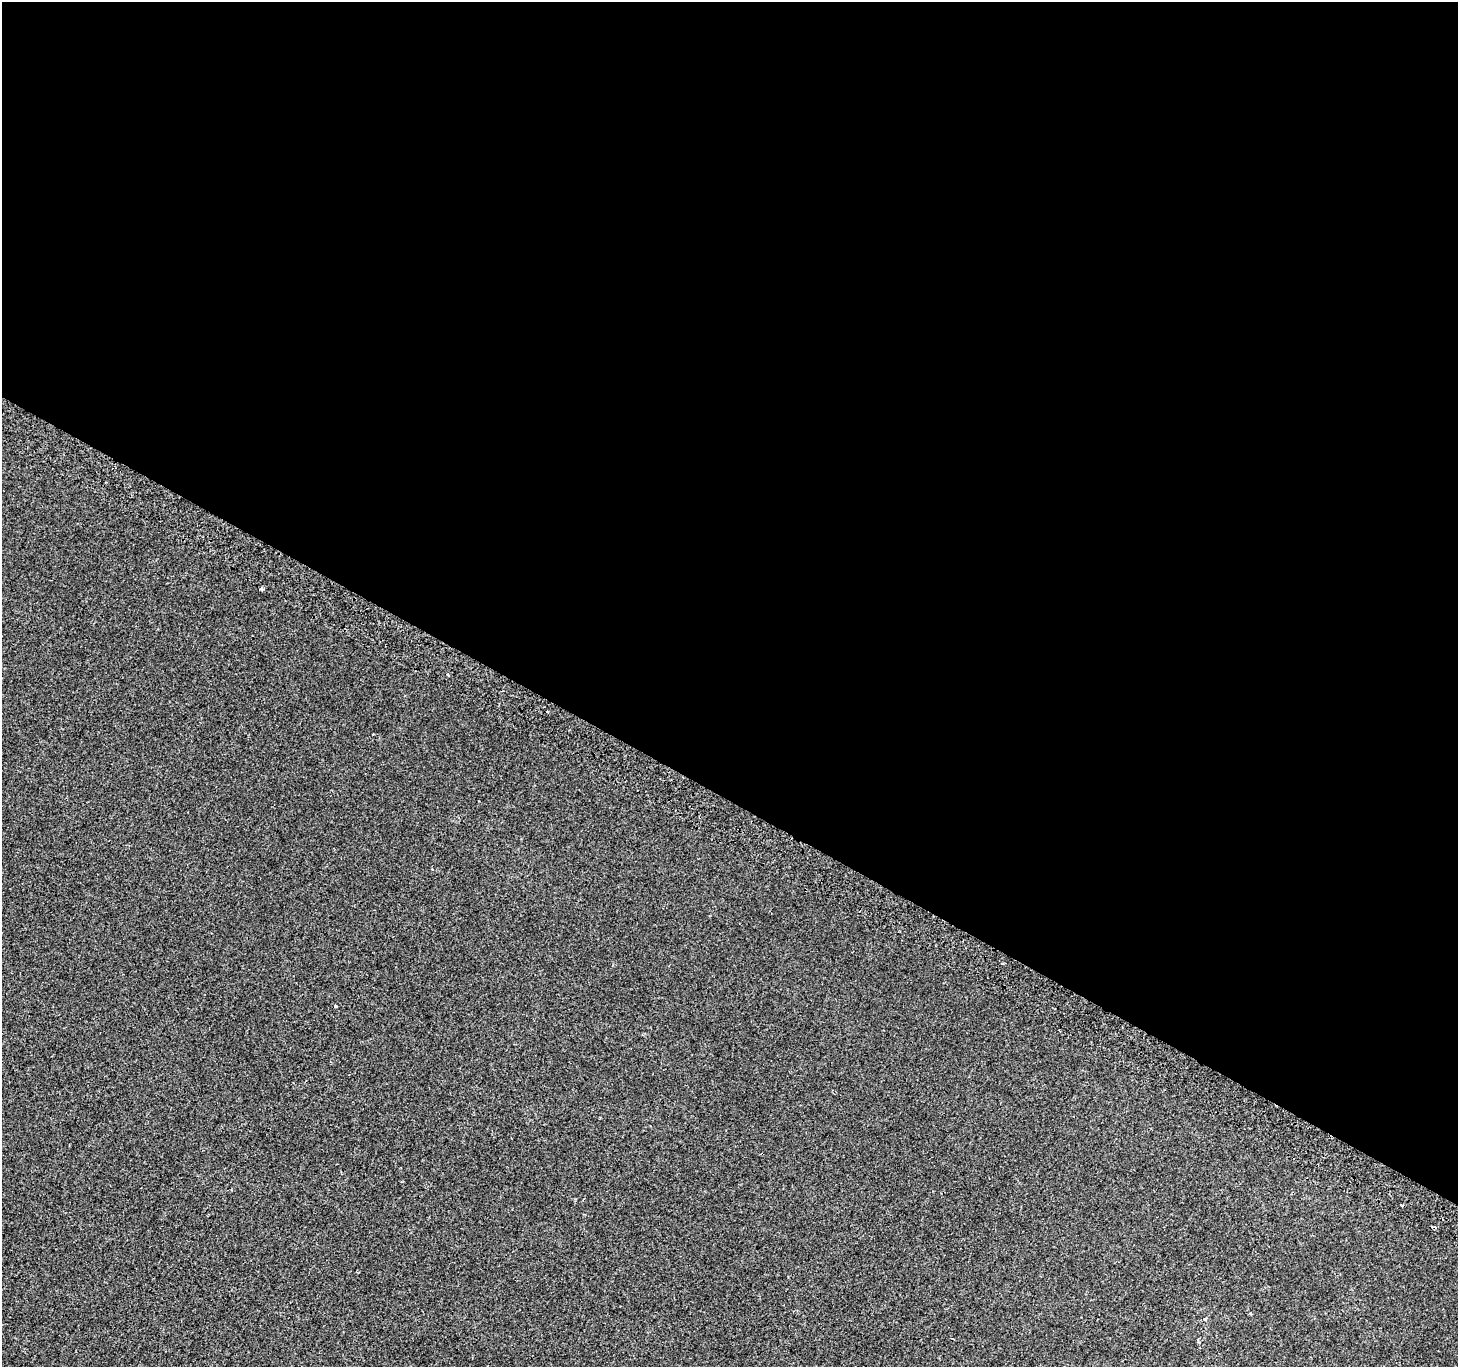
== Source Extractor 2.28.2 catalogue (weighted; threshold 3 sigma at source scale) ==
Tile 3 of 4 x 4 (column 3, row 1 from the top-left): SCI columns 2946-4401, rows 4394-5758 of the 5884 x 5991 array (HDU 1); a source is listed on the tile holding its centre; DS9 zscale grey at full resolution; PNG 1460 x 1369 px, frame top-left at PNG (2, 2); no overlay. Shown black and unused: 59% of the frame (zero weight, under 2 of 3 exposures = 2% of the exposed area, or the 3 px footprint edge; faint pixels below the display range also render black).
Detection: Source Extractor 2.28.2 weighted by HDU 2 'WHT'; one run over the whole footprint, this tile lists its part. Background -1.88e-04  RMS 0.0035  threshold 0.0156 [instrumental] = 3 sigma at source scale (4.5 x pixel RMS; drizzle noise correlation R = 1.50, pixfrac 1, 0.0396/0.0396 arcsec/px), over >= 5 px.
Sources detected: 8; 2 cosmic-ray / hot-pixel residue — not listed; the other 6 listed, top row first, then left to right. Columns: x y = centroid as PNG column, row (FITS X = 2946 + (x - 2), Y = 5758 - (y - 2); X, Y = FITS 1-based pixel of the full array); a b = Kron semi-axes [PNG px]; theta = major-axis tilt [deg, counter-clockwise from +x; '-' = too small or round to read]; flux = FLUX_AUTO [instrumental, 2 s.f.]
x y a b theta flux
262 589 4 3 - 0.66
448 675 3 3 - 1.8
335 1006 3 3 - 0.85
1059 1030 2 2 - 0.29
1251 1313 4 3 - 0.32
1205 1319 4 3 - 0.44